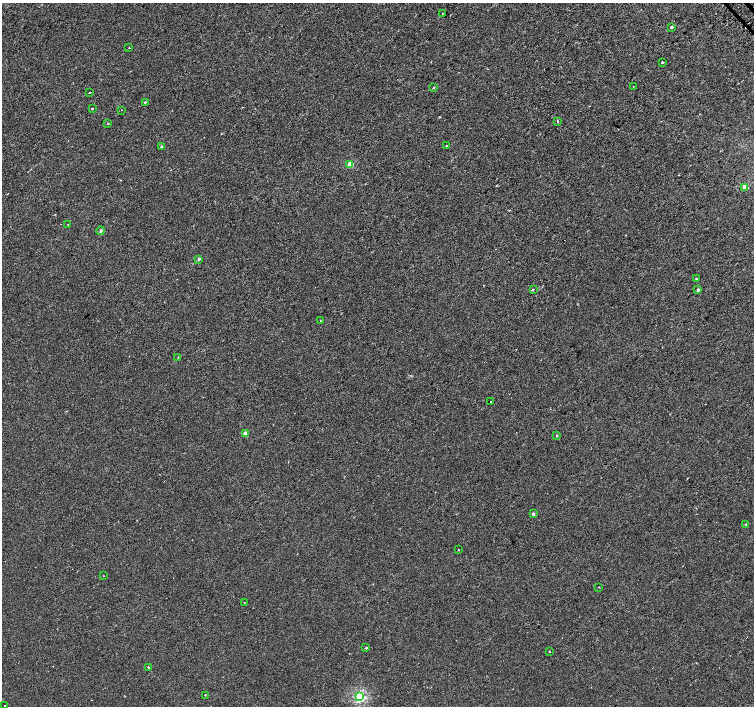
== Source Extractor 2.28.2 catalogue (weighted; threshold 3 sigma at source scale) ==
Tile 10 of 4 x 4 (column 2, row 3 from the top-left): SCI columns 1533-3036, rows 1639-3045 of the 6063 x 6024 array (HDU 1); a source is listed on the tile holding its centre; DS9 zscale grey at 2 x 2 block average (1 PNG px = mean of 2 x 2 image px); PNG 756 x 708 px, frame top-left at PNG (2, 3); each listed source drawn as its Kron ellipse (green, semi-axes under 4 px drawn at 4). Shown black and unused: <1% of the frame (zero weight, under 2 of 3 exposures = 2% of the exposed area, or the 3 px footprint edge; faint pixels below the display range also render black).
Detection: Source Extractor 2.28.2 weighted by HDU 2 'WHT'; one run over the whole footprint, this tile lists its part. Background -9.48e-05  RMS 0.003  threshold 0.0133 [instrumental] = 3 sigma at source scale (4.5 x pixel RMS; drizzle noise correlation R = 1.50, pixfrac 1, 0.0396/0.0396 arcsec/px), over >= 5 px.
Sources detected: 39; all 39 listed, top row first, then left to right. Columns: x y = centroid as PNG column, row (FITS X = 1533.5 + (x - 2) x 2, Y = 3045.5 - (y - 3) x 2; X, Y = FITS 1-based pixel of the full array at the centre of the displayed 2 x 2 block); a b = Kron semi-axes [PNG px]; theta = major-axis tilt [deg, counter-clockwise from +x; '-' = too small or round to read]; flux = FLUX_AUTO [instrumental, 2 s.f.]
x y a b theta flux
442 13 2 2 - 0.35
672 27 2 2 - 1.7
129 48 2 2 - 0.44
662 62 2 2 - 1.5
633 86 2 2 - 1.3
433 88 3 2 - 0.5
90 92 2 2 - 0.72
145 102 2 2 - 1.2
92 108 2 2 - 0.83
122 110 2 2 - 0.43
557 121 3 2 - 0.84
108 124 2 2 - 0.57
446 146 2 2 - 0.38
161 147 2 2 - 2
350 165 3 2 - 15
745 187 2 2 - 9
68 224 2 2 - 0.65
101 231 4 3 - 0.94
199 259 2 2 - 1.8
696 279 3 2 - 0.47
533 289 2 2 - 0.46
698 290 2 2 - 1.6
320 321 2 2 - 0.38
178 358 2 2 - 0.34
490 402 2 2 - 0.57
245 434 2 2 - 7.3
557 435 2 2 - 0.94
533 514 2 2 - 2
746 524 3 2 - 0.43
458 550 2 2 - 0.37
103 576 2 2 - 0.26
598 587 2 2 - 0.33
244 603 2 2 - 0.48
366 648 2 2 - 0.99
550 651 2 2 - 0.34
148 667 2 2 - 1.3
205 695 2 2 - 0.43
360 697 3 3 - 83
5 706 2 2 - 1.8
Isophote crosses this tile's border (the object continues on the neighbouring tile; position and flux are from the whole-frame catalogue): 1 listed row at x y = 5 706
Diffuse or blended objects may show on this block-average render without a row.